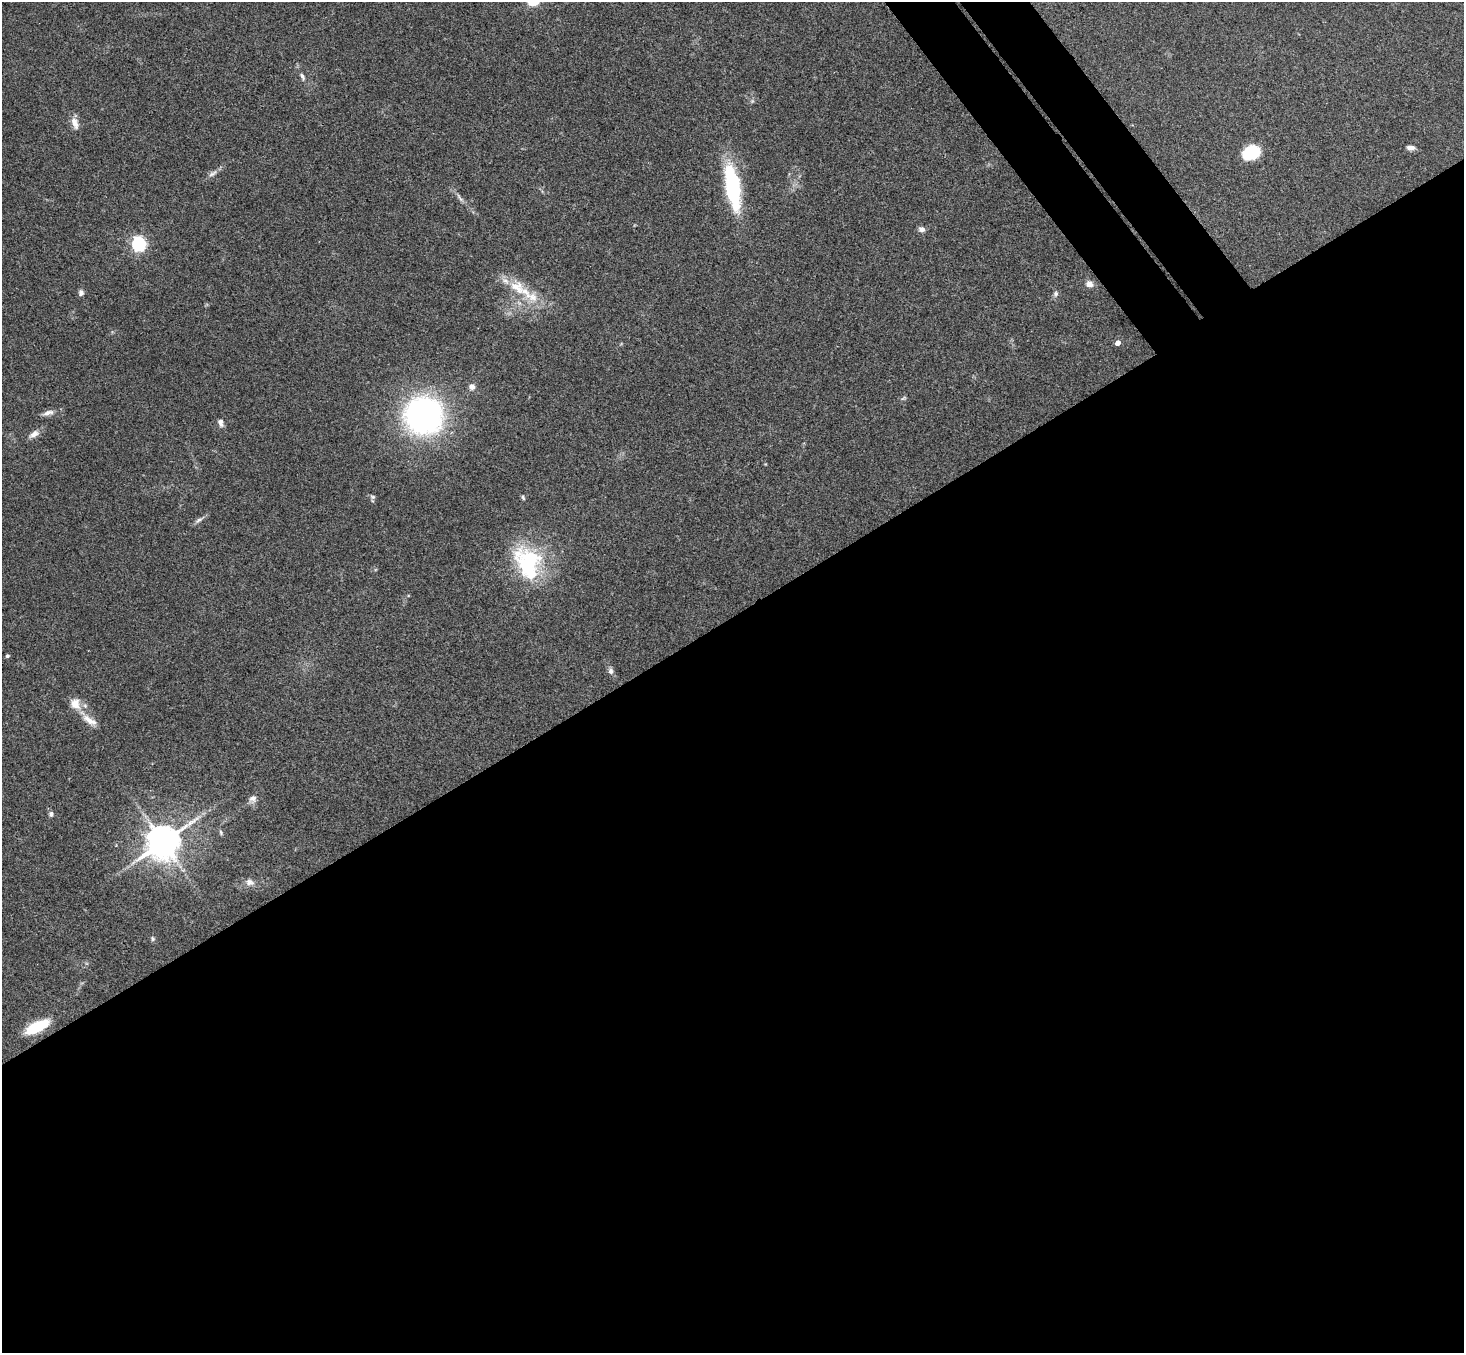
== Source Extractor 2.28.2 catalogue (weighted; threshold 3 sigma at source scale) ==
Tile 15 of 4 x 4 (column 3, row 4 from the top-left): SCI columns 2975-4436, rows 331-1681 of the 5947 x 5928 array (HDU 1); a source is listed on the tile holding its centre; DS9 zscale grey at full resolution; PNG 1466 x 1355 px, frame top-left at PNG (2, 2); no overlay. Shown black and unused: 57% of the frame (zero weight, under 3 of 4 exposures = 6% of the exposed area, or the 3 px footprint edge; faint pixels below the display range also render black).
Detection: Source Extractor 2.28.2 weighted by HDU 2 'WHT'; one run over the whole footprint, this tile lists its part. Background 0.201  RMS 0.0082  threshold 0.0371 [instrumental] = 3 sigma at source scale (4.5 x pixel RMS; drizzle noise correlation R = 1.50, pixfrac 1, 0.05/0.05 arcsec/px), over >= 5 px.
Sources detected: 40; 2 inside a brighter object's white glare — not listed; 3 inside a brighter listed object's ellipse — not listed separately; the other 35 listed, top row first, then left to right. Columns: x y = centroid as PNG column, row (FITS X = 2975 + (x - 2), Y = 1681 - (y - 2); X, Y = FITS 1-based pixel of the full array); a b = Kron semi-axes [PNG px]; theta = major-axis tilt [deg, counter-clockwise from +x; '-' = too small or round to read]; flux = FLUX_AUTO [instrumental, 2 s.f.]
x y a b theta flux
302 77 12 5 -63 2.9
75 123 18 8 -71 6.5
1411 148 9 5 -6 3.9
1251 152 19 14 24 30
212 173 15 5 34 3.7
733 187 52 15 -80 77
460 198 17 4 -51 3.6
922 229 9 7 -16 3.1
139 244 7 6 - 190
1089 284 9 7 -11 4.9
517 287 25 17 -40 22
81 293 7 6 - 2.8
1055 294 8 6 66 2.3
1118 343 5 4 - 6.9
472 387 8 8 - 3.6
903 398 9 4 27 1.3
48 413 15 7 18 4.6
424 416 48 47 - 180
221 422 10 6 -79 3.7
34 434 15 8 34 5.3
373 497 7 5 -14 1.7
523 497 7 4 -64 1.2
199 520 16 5 33 3.1
529 560 42 36 -30 72
7 656 4 4 - 1.5
611 671 9 6 -82 3
75 704 15 12 -68 11
89 720 23 9 -32 9.3
253 798 10 9 - 4.1
51 814 8 7 - 2.2
221 832 7 4 -71 1.3
163 842 9 9 - 1900
250 882 13 9 -11 4.7
153 938 7 6 - 1.5
37 1027 25 10 27 33